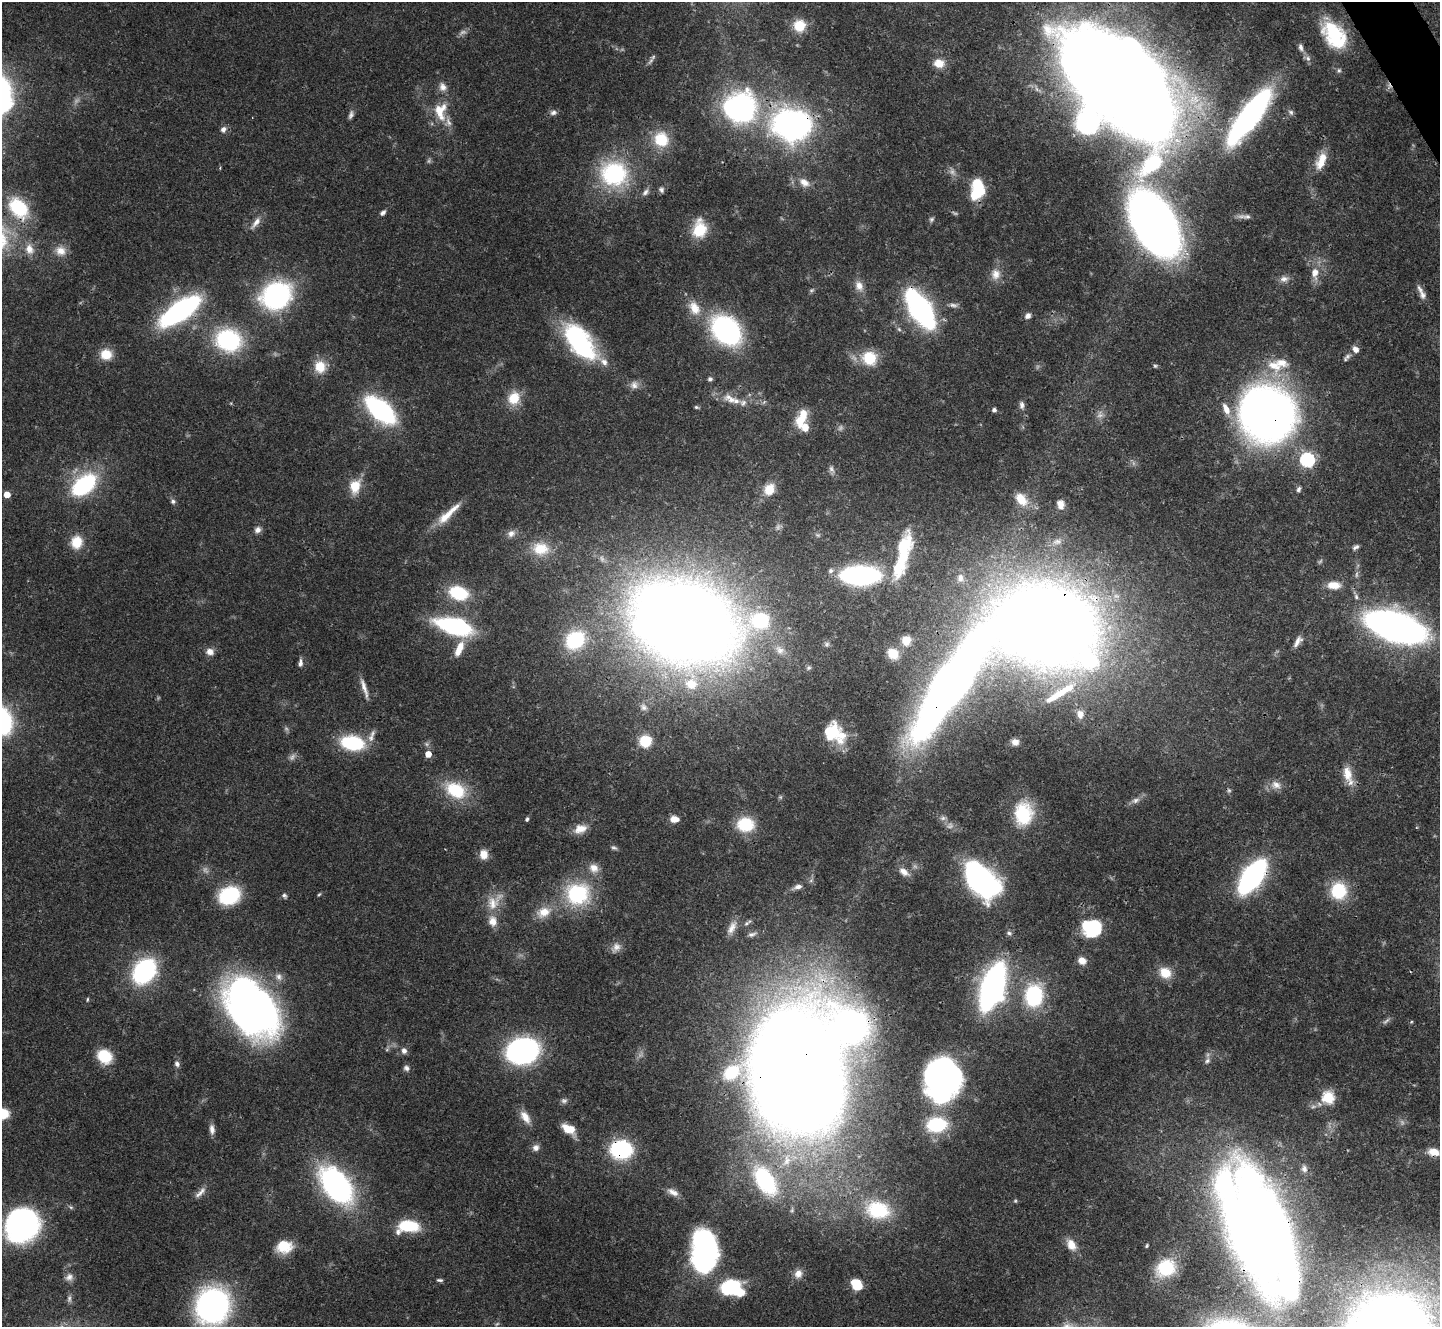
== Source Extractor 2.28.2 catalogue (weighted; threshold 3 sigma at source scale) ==
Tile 10 of 4 x 4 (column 2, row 3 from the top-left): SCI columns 1445-2882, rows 1619-2943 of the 5761 x 5752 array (HDU 1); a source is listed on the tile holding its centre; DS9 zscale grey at full resolution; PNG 1442 x 1329 px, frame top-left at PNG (2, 2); no overlay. Shown black and unused: <1% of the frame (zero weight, under 3 of 4 exposures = <1% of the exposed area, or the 3 px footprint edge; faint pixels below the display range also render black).
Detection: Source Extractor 2.28.2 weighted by HDU 2 'WHT'; one run over the whole footprint, this tile lists its part. Background 0.0707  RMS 0.0033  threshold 0.015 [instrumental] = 3 sigma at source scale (4.5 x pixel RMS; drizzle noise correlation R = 1.50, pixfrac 1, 0.05/0.05 arcsec/px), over >= 5 px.
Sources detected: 238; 27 too faint to see at this stretch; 8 inside a brighter object's white glare — not listed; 15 inside a brighter listed object's ellipse — not listed separately; the other 188 listed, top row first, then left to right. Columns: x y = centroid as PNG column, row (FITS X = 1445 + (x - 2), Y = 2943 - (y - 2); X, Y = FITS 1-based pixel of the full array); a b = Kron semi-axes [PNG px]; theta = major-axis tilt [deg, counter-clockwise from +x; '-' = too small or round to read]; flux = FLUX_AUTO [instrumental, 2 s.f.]
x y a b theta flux
799 25 13 13 - 6.8
1335 35 28 20 -45 24
1301 47 11 6 -75 1.5
1308 58 9 6 -42 1.3
650 61 11 5 51 1.1
939 63 12 10 -10 4.4
1339 70 7 5 58 0.68
1119 81 105 53 -47 1300
740 108 28 27 - 87
440 111 28 18 89 10
553 112 10 7 4 1.3
1291 112 8 6 -45 0.96
1250 115 57 15 53 110
792 124 25 20 -5 160
223 129 8 7 - 1.5
661 139 19 17 -55 11
1321 161 22 10 67 6.4
614 174 30 27 -22 39
804 182 16 10 -32 3.7
661 190 7 6 - 1
645 192 11 7 49 1.4
975 194 13 11 -28 7.9
18 208 27 19 -48 18
383 213 8 5 42 1.1
1247 216 13 7 11 1.6
931 219 7 7 - 0.78
256 223 21 7 53 2.8
1155 223 46 26 -60 360
699 229 20 14 83 11
29 249 15 11 -79 3.7
60 251 14 12 -15 3.8
1315 273 17 11 88 4.7
996 274 15 13 87 3.9
1284 279 13 9 10 2.1
859 286 15 11 -65 3.2
811 290 8 5 37 0.64
1422 295 13 8 -62 2.1
276 296 30 25 28 58
694 308 22 14 -62 6.8
920 309 25 11 -58 140
180 311 38 13 35 89
1028 316 7 7 - 1.4
726 330 21 15 -44 99
228 340 28 24 -16 37
580 342 42 20 -54 50
1356 349 7 6 - 2.4
106 354 12 11 - 7
1347 356 9 7 35 1.2
869 358 15 15 - 12
1281 363 22 12 -13 5.6
1155 366 5 5 - 0.51
320 367 16 14 -78 6.8
710 379 5 5 - 0.93
634 385 12 11 - 2.3
514 398 16 13 67 7.8
730 399 21 11 -26 5.1
1022 405 10 6 -86 1.2
696 407 6 4 -16 0.55
380 410 21 11 -41 82
994 410 4 4 - 1.1
1267 414 51 49 -51 230
802 418 25 11 67 8.2
1307 460 6 6 - 67
831 469 10 7 -66 1.3
84 485 26 16 40 37
355 486 18 13 77 7
769 489 16 13 54 5.6
1298 489 7 5 65 0.92
7 494 5 5 - 4.5
1021 499 20 13 -49 7.1
173 501 7 6 - 0.95
1060 504 12 9 -80 2.9
448 514 39 8 43 7.6
258 530 9 8 - 1.6
511 533 11 9 30 2.1
77 542 14 13 - 7.2
1057 542 14 8 10 2.4
903 547 45 19 80 20
1355 547 9 5 35 1
541 549 24 19 -5 9.9
831 571 7 6 - 1
860 575 27 13 0 89
960 578 12 10 -83 2.5
1334 585 16 9 -1 4.9
458 593 18 13 -16 18
1356 597 9 6 -87 1.1
760 620 16 14 7 27
684 622 74 52 -19 820
1046 625 79 61 -9 780
454 626 27 11 -15 59
1396 627 37 17 -17 270
575 640 19 16 40 23
906 640 10 10 - 4.6
1298 642 15 6 55 2.2
827 644 7 6 - 0.81
459 649 20 8 67 5.2
780 650 16 10 -39 3.3
210 652 10 9 - 2.3
893 654 13 11 -41 5.6
300 663 10 5 81 1.4
691 684 17 15 -13 7.8
364 688 26 5 -73 2.9
1060 693 54 10 32 14
644 707 9 8 - 1.2
1080 714 12 9 -77 2.2
841 735 26 20 89 8.4
645 741 9 9 - 11
1015 742 8 7 - 2
352 743 24 14 -10 25
428 754 5 5 - 4.3
1347 773 23 12 -79 5.8
1276 785 15 11 -14 3.2
455 790 25 17 -26 17
1229 790 7 5 -88 0.7
1135 800 11 7 18 1.7
1023 814 25 19 89 20
527 819 5 4 - 0.6
675 819 10 7 -2 3.1
745 824 16 14 -3 15
580 829 16 11 22 4
614 848 8 5 -29 0.78
484 854 11 9 88 3.8
594 868 13 11 -36 3.3
904 872 14 8 -39 2.7
1252 876 23 11 54 130
981 880 31 18 -51 110
797 887 14 6 15 1.9
1339 891 18 17 - 16
319 894 6 4 51 0.41
577 894 27 24 -6 30
229 895 19 15 22 27
284 896 8 6 -42 0.84
494 902 31 16 48 7.1
544 912 20 13 23 6
747 923 12 5 32 0.96
732 928 20 9 63 3
1092 928 17 14 -9 27
1009 933 9 6 -23 0.9
752 934 13 6 14 1.2
616 947 14 10 57 2.4
1082 961 9 8 - 3.2
144 971 16 12 54 78
1165 973 14 12 -31 6.4
279 977 11 10 - 2.2
992 986 28 13 71 180
1034 996 25 19 85 28
87 999 7 3 89 0.42
251 1008 47 31 -55 290
1386 1021 12 5 36 1
404 1051 8 7 - 1.5
522 1051 20 16 14 110
104 1056 13 11 -38 14
1207 1061 11 7 48 1.5
177 1064 9 6 -81 1.2
406 1068 8 7 - 1.2
797 1071 95 69 -88 1200
944 1074 33 20 -25 78
1328 1097 6 6 - 34
564 1101 8 7 - 1.1
2 1113 13 11 -10 8.3
525 1117 19 9 -55 3.9
937 1125 23 16 6 20
212 1129 12 6 -85 2
569 1129 15 8 -31 6
536 1148 8 8 - 1.8
621 1149 14 11 -2 52
1433 1152 13 8 -10 4.3
1304 1169 10 8 86 1.5
765 1181 30 16 -58 40
336 1185 30 18 -53 100
200 1192 20 6 45 2.2
673 1192 16 8 -26 2.4
878 1210 32 23 -11 22
22 1224 29 26 54 110
407 1226 20 11 6 18
1260 1229 123 53 -66 540
1071 1245 16 11 -56 4.2
284 1246 16 13 5 8.9
1147 1246 4 3 - 0.42
703 1251 41 26 89 66
1166 1268 19 15 31 16
798 1274 11 10 - 2.8
69 1277 11 10 - 1.9
440 1280 8 4 -1 0.72
855 1282 10 8 -11 7.1
732 1288 22 15 -8 28
69 1299 11 6 86 1.1
212 1306 32 29 70 98
Overlapping masked pixels (flux is a lower limit): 13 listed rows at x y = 1119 81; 1250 115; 792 124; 18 208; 920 309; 180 311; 1267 414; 1046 625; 1396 627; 1252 876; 797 1071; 621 1149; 1260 1229
Isophote crosses this tile's border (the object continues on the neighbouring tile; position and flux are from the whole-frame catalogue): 3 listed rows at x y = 1119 81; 2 1113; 212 1306